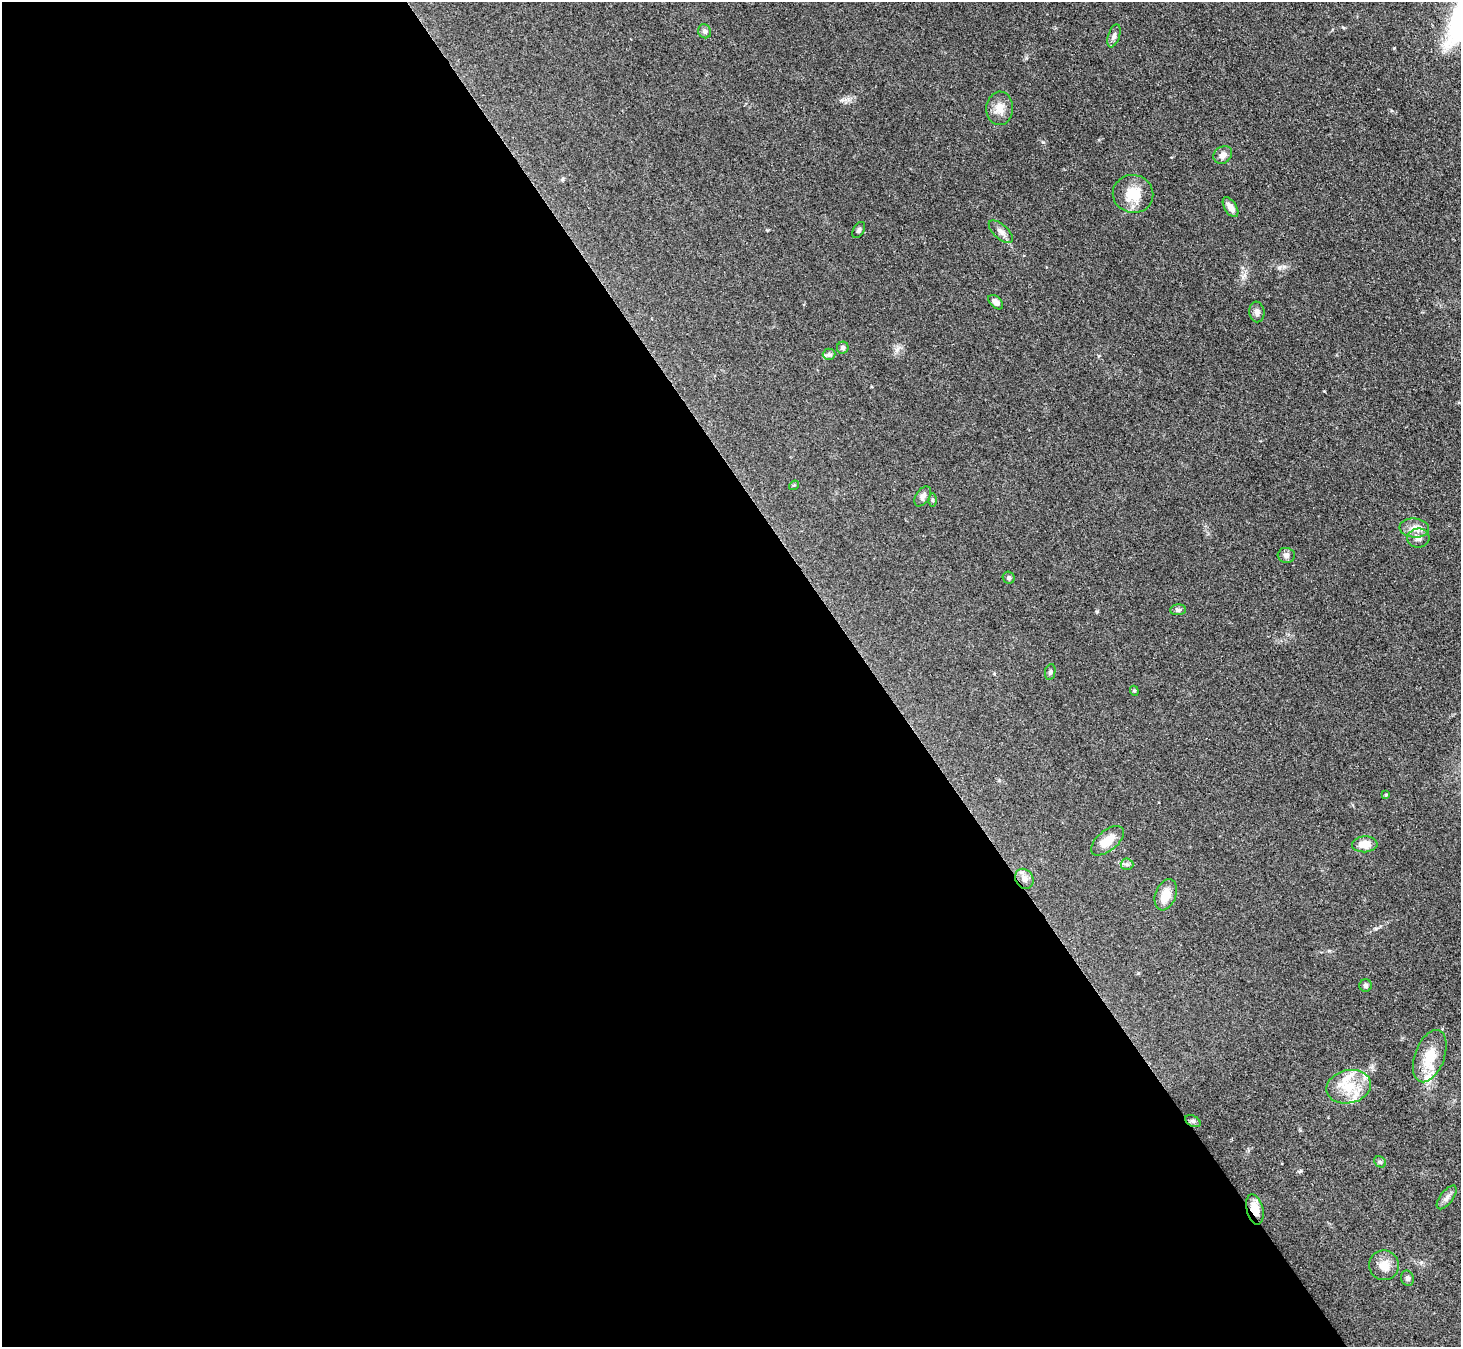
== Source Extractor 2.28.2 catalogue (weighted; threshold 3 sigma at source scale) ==
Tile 9 of 4 x 4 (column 1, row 3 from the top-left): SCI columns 3-1461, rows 1640-2984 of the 5841 x 5833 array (HDU 1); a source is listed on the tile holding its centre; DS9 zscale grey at full resolution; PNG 1463 x 1349 px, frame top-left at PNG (2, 2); each listed source drawn as its Kron ellipse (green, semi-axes under 4 px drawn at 4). Shown black and unused: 60% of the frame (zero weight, under 3 of 4 exposures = <1% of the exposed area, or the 3 px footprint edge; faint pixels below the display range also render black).
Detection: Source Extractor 2.28.2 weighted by HDU 2 'WHT'; one run over the whole footprint, this tile lists its part. Background 0.0668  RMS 0.0054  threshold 0.0244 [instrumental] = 3 sigma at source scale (4.5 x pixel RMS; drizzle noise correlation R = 1.50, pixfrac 1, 0.05/0.05 arcsec/px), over >= 5 px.
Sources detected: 42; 5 inside a brighter listed object's ellipse — not listed separately; the other 37 listed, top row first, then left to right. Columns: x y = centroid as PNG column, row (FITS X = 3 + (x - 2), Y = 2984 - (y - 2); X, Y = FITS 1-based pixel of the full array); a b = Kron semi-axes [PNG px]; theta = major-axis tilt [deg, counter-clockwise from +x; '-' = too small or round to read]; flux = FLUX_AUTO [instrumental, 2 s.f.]
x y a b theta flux
705 31 7 6 - 1.6
1114 36 12 6 71 2.1
1000 108 17 13 87 5.9
1223 155 10 8 38 3
1133 194 20 19 - 13
1230 207 11 6 -58 3.7
859 230 9 5 61 1.1
1001 232 15 7 -42 2.7
996 302 9 5 -43 2.5
1257 312 10 7 -82 2.2
843 348 6 5 - 1.5
829 354 6 5 - 1.1
794 485 5 4 - 0.63
923 496 11 7 56 2
933 500 6 4 -90 0.71
1414 528 15 9 -6 4.9
1418 538 11 9 8 3.4
1286 555 8 7 - 2.2
1009 578 6 5 - 1.2
1178 610 8 5 3 1.5
1050 672 8 5 80 1.1
1134 691 5 4 - 0.7
1386 795 4 4 - 0.52
1107 841 20 10 39 8.8
1365 844 12 8 2 6.2
1127 864 6 6 - 1.2
1024 879 10 8 -58 3.4
1166 895 16 10 69 8.4
1366 986 6 6 - 1.4
1430 1056 27 14 69 13
1349 1087 22 16 13 15
1193 1121 8 5 -25 1.2
1380 1162 6 5 - 0.93
1447 1197 14 6 52 2.5
1255 1209 15 8 -76 6.8
1384 1265 15 15 - 6.5
1408 1278 8 6 -71 1.5
Overlapping masked pixels (flux is a lower limit): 1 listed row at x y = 1255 1209
Unlisted compact peaks at least as high as the median listed source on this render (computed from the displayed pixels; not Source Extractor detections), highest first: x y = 1043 142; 1279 268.